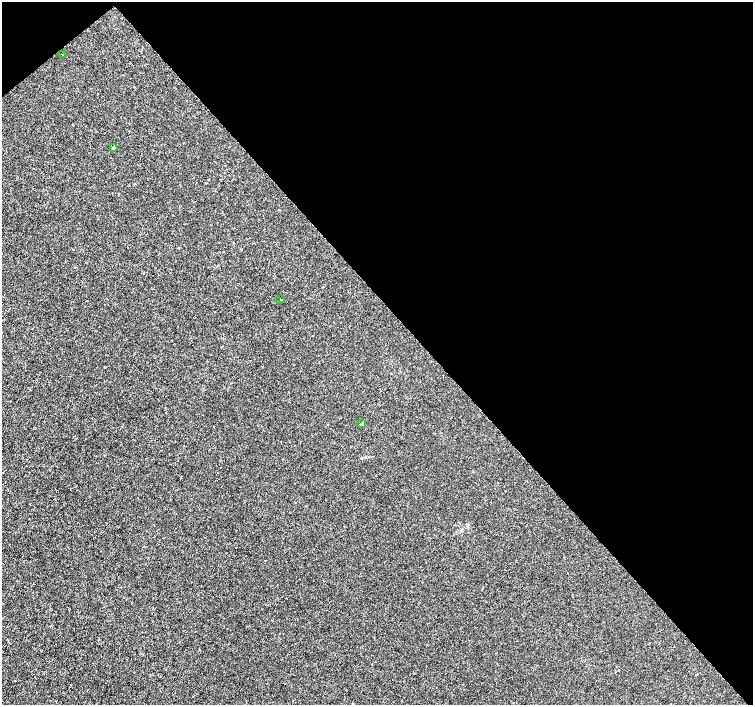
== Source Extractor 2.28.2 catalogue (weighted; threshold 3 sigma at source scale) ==
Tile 3 of 4 x 4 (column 3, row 1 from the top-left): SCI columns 3008-4509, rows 4424-5828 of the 6011 x 5972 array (HDU 1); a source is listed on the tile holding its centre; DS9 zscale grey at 2 x 2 block average (1 PNG px = mean of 2 x 2 image px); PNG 755 x 707 px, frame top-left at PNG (2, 2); each listed source drawn as its Kron ellipse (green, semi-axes under 4 px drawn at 4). Shown black and unused: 44% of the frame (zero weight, under 3 of 4 exposures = <1% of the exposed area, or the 3 px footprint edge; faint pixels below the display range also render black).
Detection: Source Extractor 2.28.2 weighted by HDU 2 'WHT'; one run over the whole footprint, this tile lists its part. Background -4.75e-05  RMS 0.0012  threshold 0.00545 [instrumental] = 3 sigma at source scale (4.5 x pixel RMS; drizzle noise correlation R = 1.50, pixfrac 1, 0.0396/0.0396 arcsec/px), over >= 5 px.
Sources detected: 4; all 4 listed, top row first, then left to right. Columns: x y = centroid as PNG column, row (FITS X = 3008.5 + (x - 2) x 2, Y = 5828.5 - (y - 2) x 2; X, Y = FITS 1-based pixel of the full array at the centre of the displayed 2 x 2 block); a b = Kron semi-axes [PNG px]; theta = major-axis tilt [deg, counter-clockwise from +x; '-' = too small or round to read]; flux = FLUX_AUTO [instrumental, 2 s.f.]
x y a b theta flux
62 55 2 2 - 0.095
113 147 4 2 - 0.17
281 299 2 2 - 0.18
362 424 3 3 - 0.37